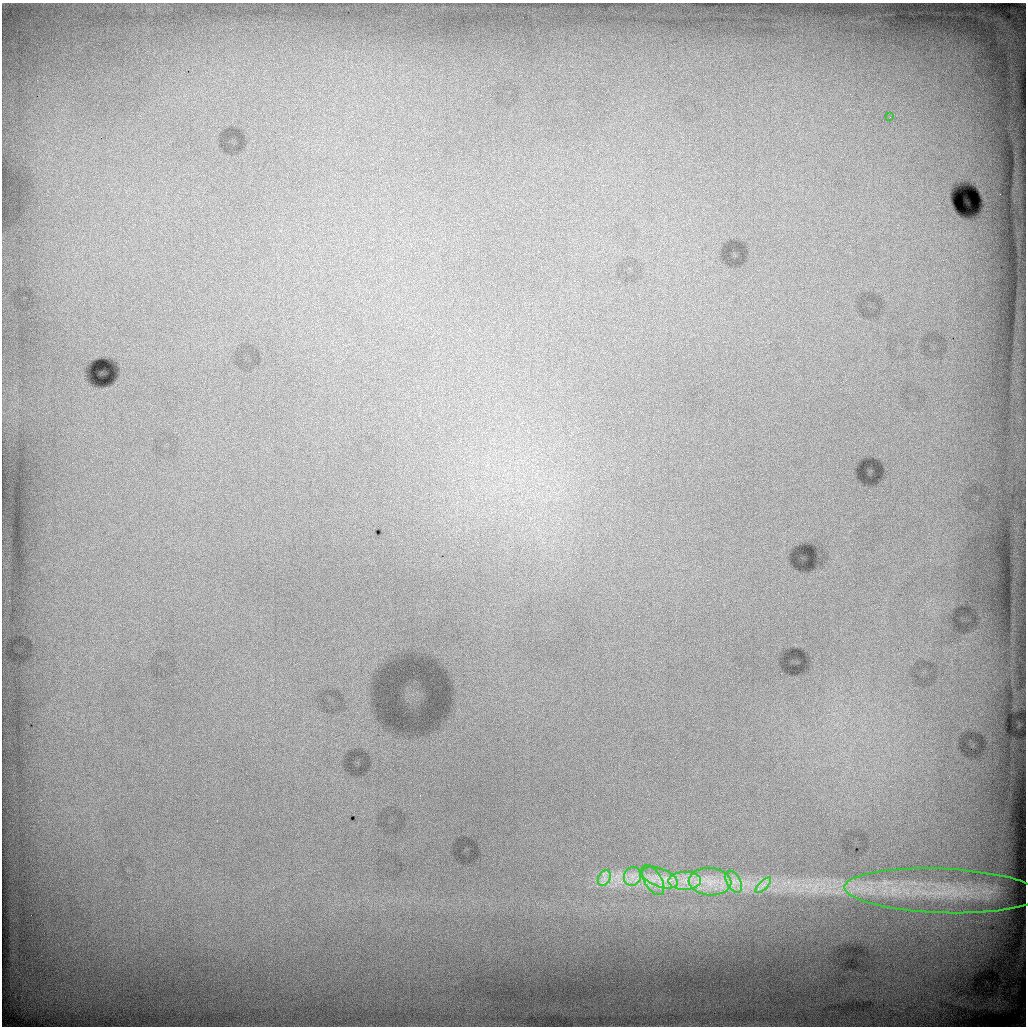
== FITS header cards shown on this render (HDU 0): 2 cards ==
NAXIS1  =                 1024 / length of data axis 1
NAXIS2  =                 1024 / length of data axis 2

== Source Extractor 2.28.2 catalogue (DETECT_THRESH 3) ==
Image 1024 x 1024 px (HDU 0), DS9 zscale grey, 1 PNG px = 1 image px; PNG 1028 x 1028 px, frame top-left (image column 1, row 1024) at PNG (2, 3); each listed source drawn as its Kron ellipse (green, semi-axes under 4 px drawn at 4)
Background 4850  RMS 32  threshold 94.9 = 3 sigma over >= 5 px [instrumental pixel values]
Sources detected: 10; all 10 listed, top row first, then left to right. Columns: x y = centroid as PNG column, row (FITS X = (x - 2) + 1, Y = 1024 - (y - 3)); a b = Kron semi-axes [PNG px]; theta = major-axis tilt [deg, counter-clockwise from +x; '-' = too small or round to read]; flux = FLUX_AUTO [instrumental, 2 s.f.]
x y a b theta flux
890 117 2 2 - 1400
632 876 9 8 - 16000
604 878 8 6 60 9900
660 878 19 9 -19 31000
653 880 17 8 -59 24000
685 881 16 9 1 32000
710 882 21 13 -4 51000
734 882 12 7 -61 16000
763 885 10 3 45 7400
942 891 97 22 -2 210000